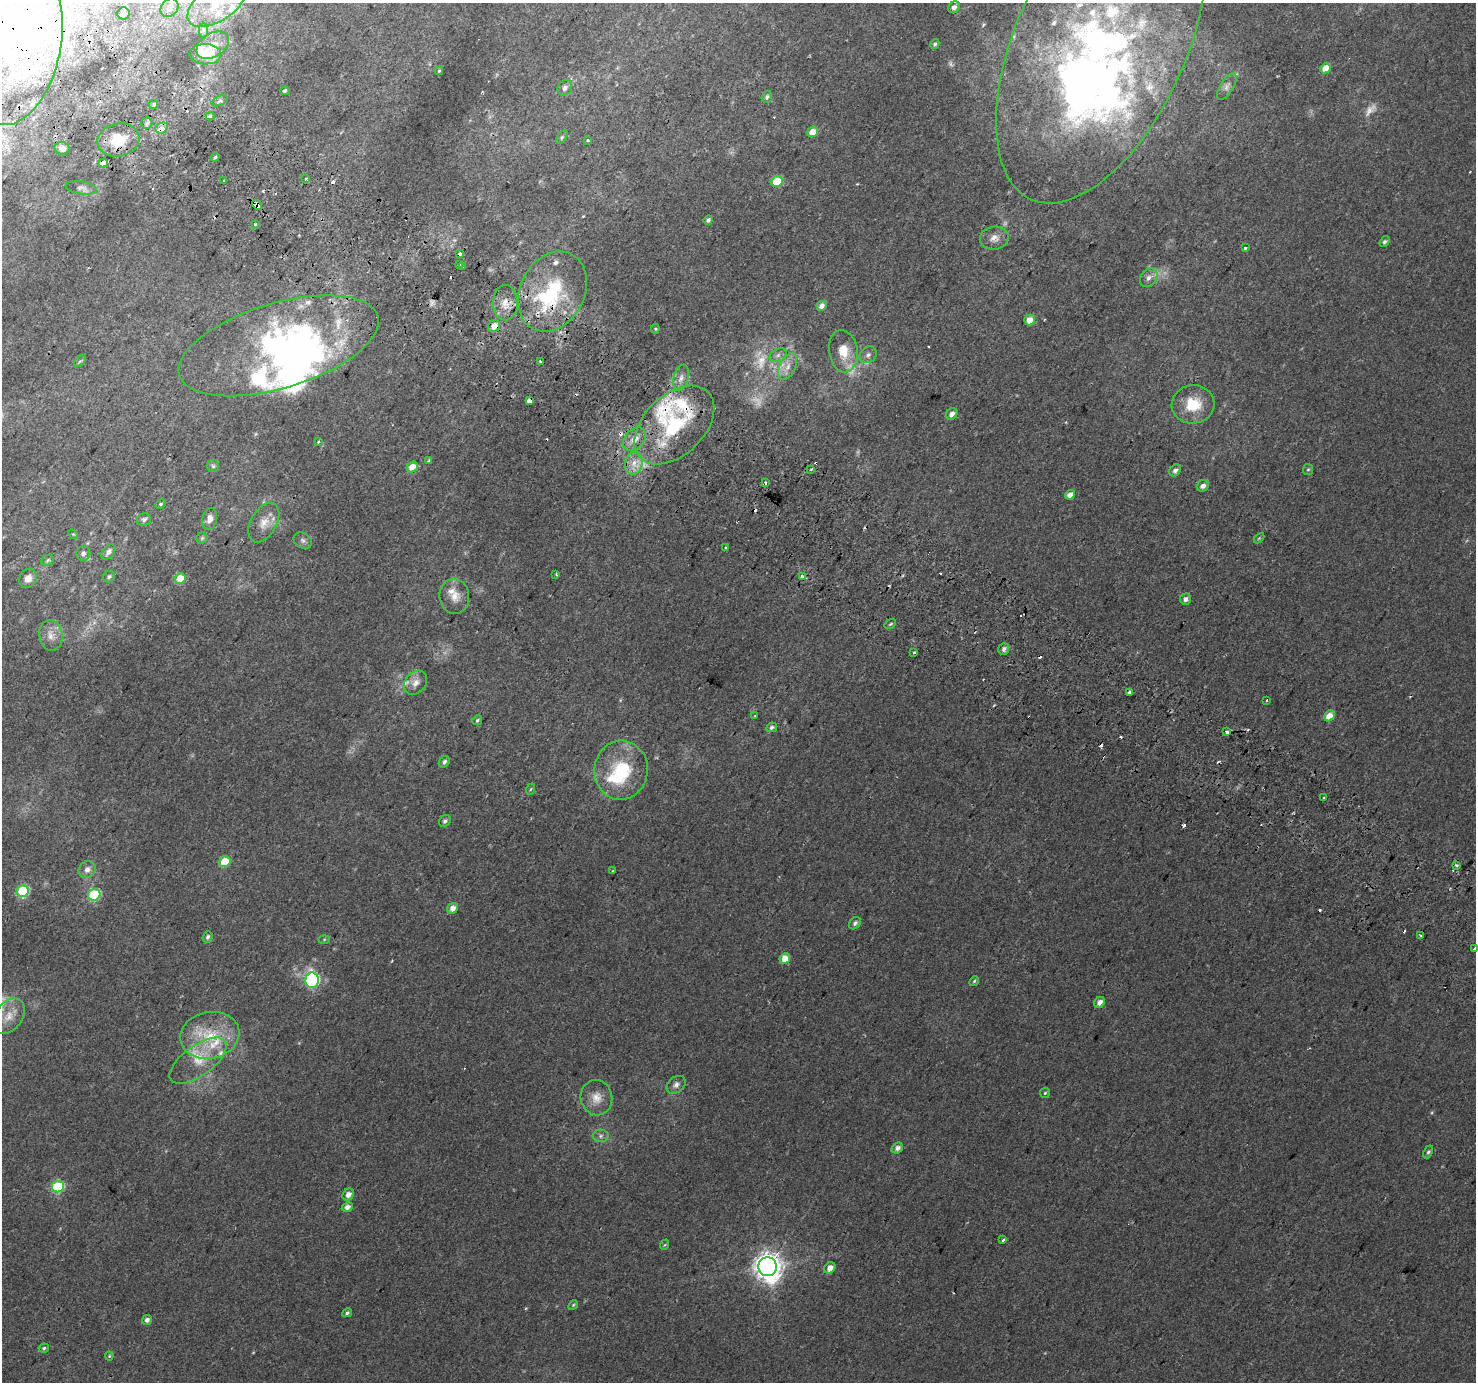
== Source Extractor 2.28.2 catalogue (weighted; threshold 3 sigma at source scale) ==
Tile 11 of 4 x 4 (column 3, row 3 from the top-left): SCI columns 2978-4451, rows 1671-3050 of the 5947 x 6033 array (HDU 1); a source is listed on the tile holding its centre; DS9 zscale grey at full resolution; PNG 1478 x 1384 px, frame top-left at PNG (2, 3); each listed source drawn as its Kron ellipse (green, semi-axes under 4 px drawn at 4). Shown black and unused: <1% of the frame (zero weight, under 2 of 3 exposures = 2% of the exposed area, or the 3 px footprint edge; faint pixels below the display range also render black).
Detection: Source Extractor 2.28.2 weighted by HDU 2 'WHT'; one run over the whole footprint, this tile lists its part. Background 0.00369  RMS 0.0038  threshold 0.0172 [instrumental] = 3 sigma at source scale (4.5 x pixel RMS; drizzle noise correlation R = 1.50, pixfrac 1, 0.0396/0.0396 arcsec/px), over >= 5 px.
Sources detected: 219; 6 too faint to see at this stretch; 9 inside a brighter object's white glare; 33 cosmic-ray / hot-pixel residue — neither listed nor drawn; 26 inside a brighter listed object's ellipse — not listed separately; the other 145 listed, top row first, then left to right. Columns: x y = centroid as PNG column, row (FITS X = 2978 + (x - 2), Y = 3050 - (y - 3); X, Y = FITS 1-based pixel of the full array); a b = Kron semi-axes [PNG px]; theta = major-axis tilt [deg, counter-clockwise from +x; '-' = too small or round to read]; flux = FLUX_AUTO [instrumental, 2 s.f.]
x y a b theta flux
217 3 33 17 34 15
954 7 6 5 - 1.7
169 8 10 8 50 2.8
123 13 6 6 - 1.7
203 30 7 4 89 0.83
1101 42 172 85 66 240
935 44 5 4 - 0.72
16 45 81 45 78 110
213 45 18 11 33 5
205 54 16 10 -1 6.9
1325 68 5 4 - 4.6
439 71 4 3 - 0.41
1227 87 15 6 60 1.9
565 88 8 7 - 1.6
285 91 4 3 - 0.75
767 97 6 5 - 0.84
220 101 8 4 25 0.95
154 104 4 3 - 0.64
210 116 4 3 - 1.4
147 123 6 5 - 0.71
162 128 6 5 - 3
813 132 6 5 - 5
562 137 8 4 54 0.63
118 140 21 16 11 9.6
588 140 3 3 - 1.5
62 148 7 6 - 1.9
215 157 4 3 - 0.57
103 163 5 3 - 5.5
306 179 3 3 - 0.68
224 180 3 3 - 1.5
777 181 6 5 - 16
81 188 16 6 -9 1.5
257 205 5 3 - 19
708 220 5 4 - 0.89
255 224 3 3 - 0.92
994 238 14 11 10 3.1
1384 242 6 4 54 0.84
1245 248 3 3 - 0.48
459 254 3 3 - 8.2
459 264 3 3 - 2
463 266 3 3 - 1.2
1149 278 10 7 52 2.2
552 291 42 32 62 33
505 303 17 12 -89 4.9
822 306 5 4 - 2.3
1030 320 5 5 - 4
494 326 6 5 - 3.8
655 329 4 4 - 0.41
279 346 104 42 17 120
843 351 21 14 -82 7.8
778 355 9 6 30 1.5
868 355 9 7 42 1.5
80 361 7 4 44 0.61
540 361 2 2 - 0.45
788 367 14 8 65 3.2
681 378 13 7 75 2.4
529 401 3 3 - 41
1193 404 21 19 5 11
952 414 6 5 - 1.7
674 425 47 30 44 35
634 439 13 9 48 4
318 442 3 3 - 0.89
429 460 3 3 - 0.69
634 463 11 8 73 3.8
213 466 6 6 - 0.72
412 467 6 5 - 4.2
811 469 4 3 - 0.4
1175 470 6 5 - 1.3
1308 470 5 5 - 0.56
765 483 3 3 - 0.76
1203 486 6 5 - 1.8
1070 495 5 4 - 3.1
160 504 5 4 - 0.56
144 519 7 6 - 1.1
210 519 11 7 78 2.3
264 523 21 13 60 5.4
73 534 5 4 - 0.42
202 538 5 5 - 0.57
1259 538 6 3 45 0.39
303 540 10 7 -33 1.3
726 547 3 3 - 1.9
108 552 9 5 49 1.7
83 554 7 7 - 1.4
48 560 6 5 - 0.66
556 574 3 2 - 0.36
109 577 6 5 - 0.71
802 577 3 3 - 4.5
28 578 10 8 49 3
180 578 5 5 - 7.7
454 596 17 15 -84 5.1
1185 599 6 5 - 1.4
890 624 6 3 36 0.5
51 635 15 11 -82 3.5
1004 649 6 5 - 1.3
914 653 3 3 - 1.1
416 683 13 10 51 2.8
1130 693 4 3 - 2.7
1266 701 3 3 - 2
755 716 4 2 - 0.27
1329 716 6 5 - 4.6
477 720 5 4 - 0.55
772 727 5 4 - 0.84
1227 732 4 3 - 3.1
444 762 6 5 - 1.1
621 770 30 26 84 24
531 789 6 3 69 0.44
1324 797 3 3 - 1.6
445 821 6 5 - 1
225 862 6 5 - 14
1456 865 3 3 - 2.3
87 869 9 8 - 2.5
612 871 3 2 - 0.31
23 891 6 5 - 31
94 895 6 5 - 31
453 908 6 5 - 2.6
855 923 7 5 47 1.2
1421 935 3 2 - 0.46
208 937 6 5 - 0.87
324 939 6 4 2 0.43
1475 949 4 3 - 2.3
785 959 6 5 - 5.2
312 980 8 7 - 55
974 981 5 4 - 0.57
1100 1002 6 5 - 2.2
9 1016 20 13 53 6.2
210 1035 30 23 11 19
198 1061 33 15 36 11
676 1085 10 7 38 1.6
1045 1093 5 4 - 0.53
596 1098 18 15 -79 5.1
601 1136 8 6 2 1
897 1148 6 5 - 1.6
1428 1152 7 4 65 0.71
58 1187 6 5 - 31
348 1195 6 5 - 2.3
347 1207 5 4 - 1.9
1003 1240 3 3 - 1.7
664 1245 5 3 - 0.37
768 1267 9 9 - 450
830 1268 6 5 - 2.6
573 1305 5 4 - 0.5
347 1313 5 4 - 0.74
147 1320 5 4 - 1.4
44 1348 5 4 - 0.57
109 1356 4 4 - 0.37
Overlapping masked pixels (flux is a lower limit): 11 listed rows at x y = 16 45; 162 128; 118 140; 103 163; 257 205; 552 291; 505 303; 494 326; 279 346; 529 401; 674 425
Isophote crosses this tile's border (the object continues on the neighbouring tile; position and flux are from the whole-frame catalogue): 4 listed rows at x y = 217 3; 1101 42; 16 45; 1475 949